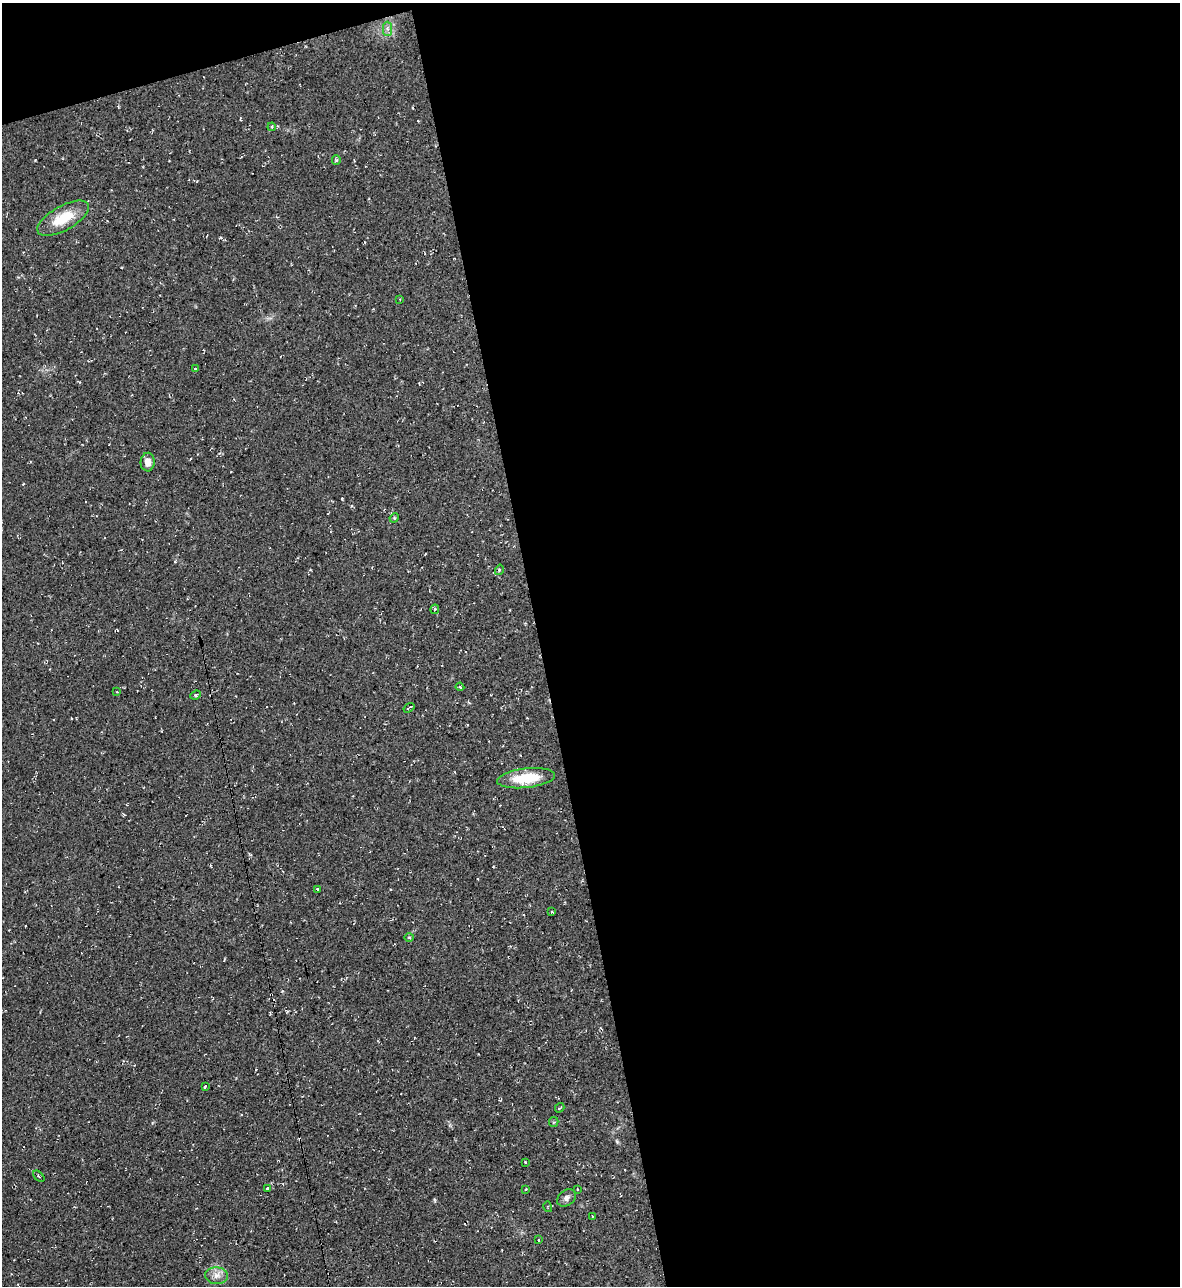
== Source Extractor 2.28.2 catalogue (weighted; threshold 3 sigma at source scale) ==
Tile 4 of 4 x 4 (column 4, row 1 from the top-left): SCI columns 3677-4854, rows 3851-5134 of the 5116 x 5134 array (HDU 1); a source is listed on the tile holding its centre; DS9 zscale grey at full resolution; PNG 1182 x 1288 px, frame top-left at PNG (2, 3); each listed source drawn as its Kron ellipse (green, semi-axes under 4 px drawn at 4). Shown black and unused: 56% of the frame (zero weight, under 2 of 3 exposures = <1% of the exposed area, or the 3 px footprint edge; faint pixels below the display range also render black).
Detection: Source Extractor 2.28.2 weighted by HDU 2 'WHT'; one run over the whole footprint, this tile lists its part. Background 0.0389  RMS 0.0094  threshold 0.0424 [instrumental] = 3 sigma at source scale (4.5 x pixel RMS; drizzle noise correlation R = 1.50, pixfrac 1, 0.05/0.05 arcsec/px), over >= 5 px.
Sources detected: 35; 4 cosmic-ray / hot-pixel residue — neither listed nor drawn; the other 31 listed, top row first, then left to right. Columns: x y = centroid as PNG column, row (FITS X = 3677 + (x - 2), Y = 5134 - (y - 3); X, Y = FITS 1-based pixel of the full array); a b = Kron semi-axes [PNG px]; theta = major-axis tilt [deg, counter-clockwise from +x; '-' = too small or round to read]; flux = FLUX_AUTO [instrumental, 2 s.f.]
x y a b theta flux
388 29 7 4 -89 2.5
272 127 4 4 - 1.1
336 160 4 4 - 1.4
63 218 29 12 29 27
400 299 3 2 - 0.76
195 369 3 3 - 0.73
148 462 9 7 87 7
394 518 5 4 - 0.95
499 570 5 3 - 0.94
435 609 5 4 - 1.6
460 687 4 3 - 1.2
117 692 3 2 - 0.54
196 695 5 4 - 1.4
409 708 6 2 35 1.3
526 778 29 9 6 33
317 889 3 3 - 9.6
552 912 4 2 - 0.66
409 937 5 3 - 0.84
205 1086 3 3 - 8.5
560 1108 5 2 - 0.86
554 1122 5 4 - 1.1
525 1162 3 3 - 2
39 1176 7 2 -45 1
267 1188 3 3 - 7.2
526 1189 3 3 - 0.81
577 1189 3 3 - 1.2
566 1198 10 7 37 3.9
548 1207 5 3 - 0.83
592 1216 3 2 - 0.53
539 1240 3 3 - 1.7
217 1276 11 8 -3 6